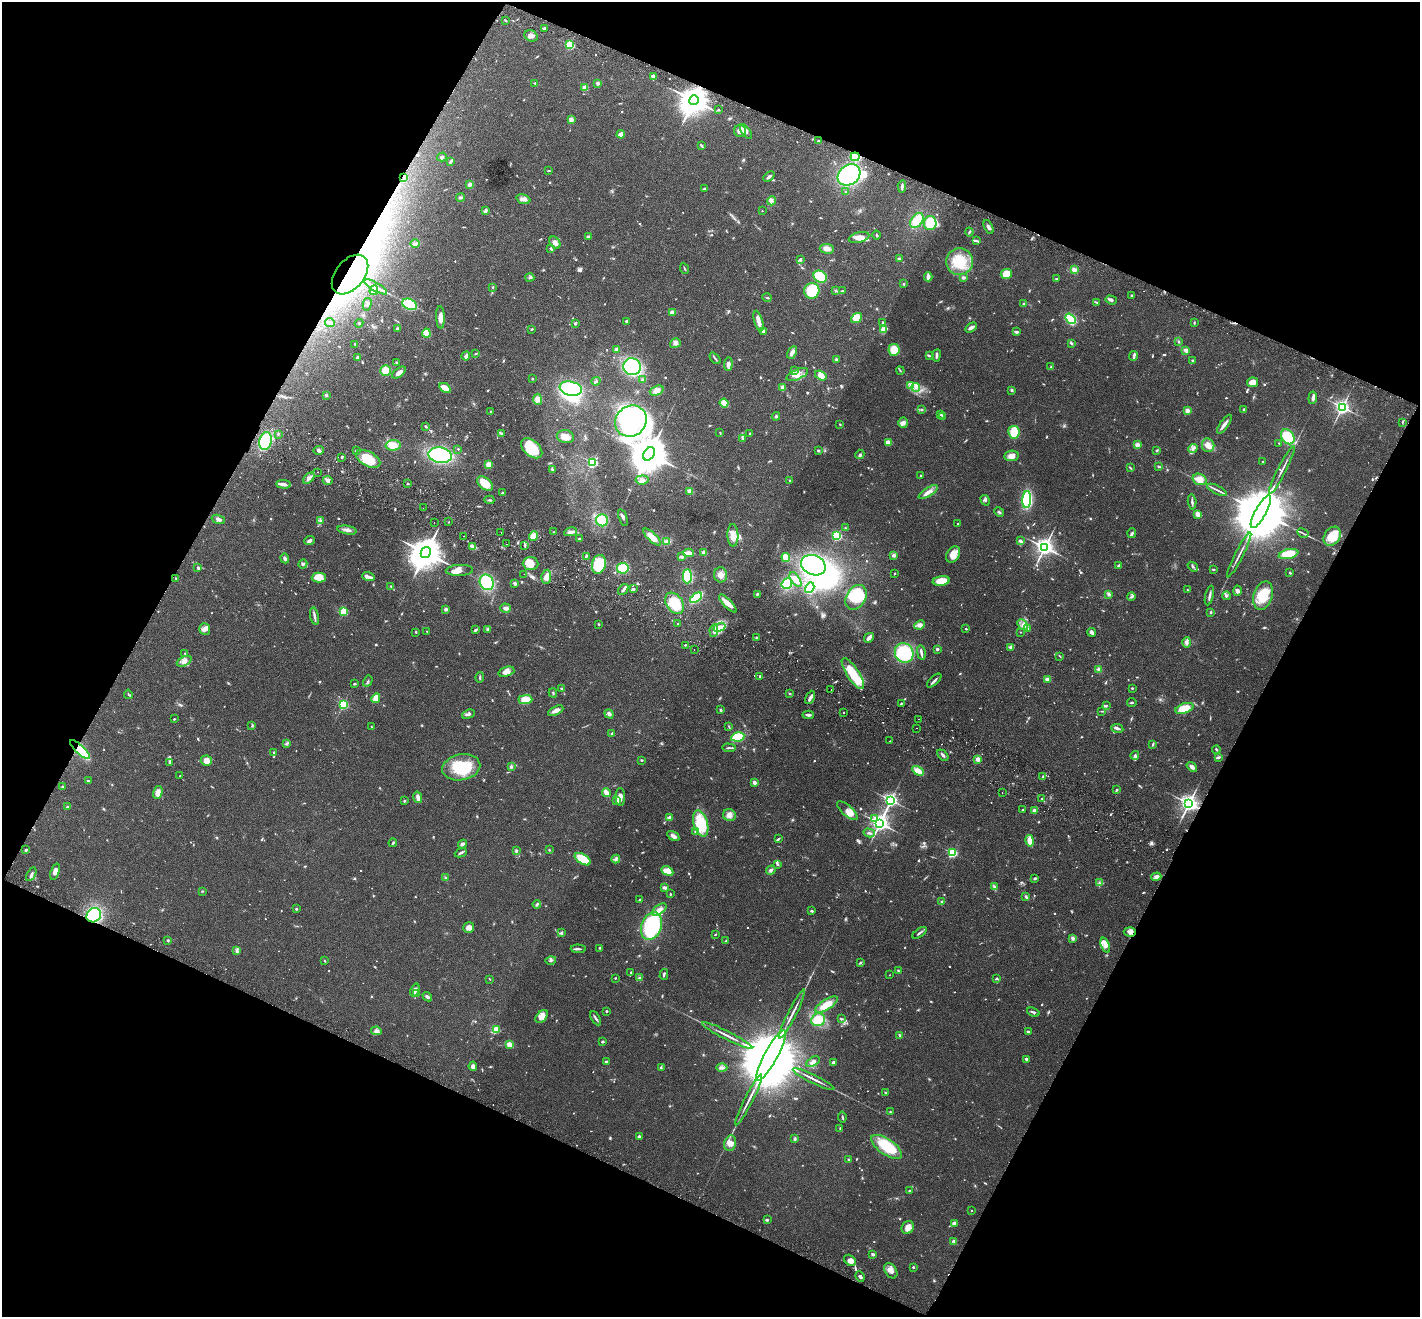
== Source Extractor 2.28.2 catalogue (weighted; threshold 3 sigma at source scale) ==
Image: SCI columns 30-5700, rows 198-5457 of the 5733 x 5790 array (HDU 1 of 3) = the unmasked area's bounding box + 8 px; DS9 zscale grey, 4 x 4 block average (1 PNG px = mean of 4 x 4 image px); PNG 1422 x 1319 px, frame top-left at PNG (2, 2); each listed source drawn as its Kron ellipse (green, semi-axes under 4 px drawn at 4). Shown black and unused: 45% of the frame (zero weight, under 2 of 3 exposures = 3% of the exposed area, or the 3 px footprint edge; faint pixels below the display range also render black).
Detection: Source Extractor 2.28.2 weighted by HDU 2 'WHT'. Background 0.0446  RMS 0.0066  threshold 0.0298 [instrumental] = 3 sigma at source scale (4.5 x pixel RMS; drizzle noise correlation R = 1.50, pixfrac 1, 0.05/0.05 arcsec/px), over >= 5 px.
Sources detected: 1090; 22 too faint to see at this stretch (4 x 4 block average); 10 inside a brighter object's white glare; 9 cosmic-ray / hot-pixel residue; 1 long thin detection or spike segment (spike, bleed or trail) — neither listed nor drawn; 15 coinciding with a brighter row at this scale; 53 inside a brighter listed object's ellipse — not listed separately; of the other 980, all 500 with FLUX_AUTO >= 3.04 (the completeness limit of this list) listed and drawn (480 fainter detections not listed), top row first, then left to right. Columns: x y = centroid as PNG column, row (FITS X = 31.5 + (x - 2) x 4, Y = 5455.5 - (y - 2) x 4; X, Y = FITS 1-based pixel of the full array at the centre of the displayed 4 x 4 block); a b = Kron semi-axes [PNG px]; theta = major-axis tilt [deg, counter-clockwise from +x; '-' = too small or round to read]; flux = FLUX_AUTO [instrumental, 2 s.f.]
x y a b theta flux
506 20 3 2 - 3.2
544 28 3 2 - 4.1
531 36 7 5 -31 21
570 45 2 2 - 360
653 76 2 2 - 56
535 83 3 2 - 4.9
598 83 2 2 - 37
585 87 2 2 - 110
694 100 5 4 - 8000
718 110 3 2 - 3.9
571 119 2 2 - 77
740 131 6 6 - 27
746 132 9 4 -56 14
621 134 4 3 - 23
818 141 2 2 - 15
701 145 4 2 - 4.1
442 157 5 3 - 9.8
855 157 4 3 - 100
451 161 3 2 - 9.7
548 171 4 2 - 3.1
849 175 12 9 38 440
404 177 3 2 - 6
769 177 6 2 40 9.7
470 184 3 3 - 13
902 186 6 2 85 9.8
704 189 4 2 - 6.3
846 191 2 2 - 3.3
460 198 4 2 - 7.9
523 199 7 4 -16 16
772 201 4 2 - 7.6
485 211 3 2 - 15
762 211 2 2 - 4.1
917 220 8 5 52 84
930 223 7 6 - 110
989 227 7 3 -63 12
969 232 4 2 - 4.4
876 235 4 2 - 4
589 237 3 2 - 15
859 237 10 5 14 31
976 241 4 2 - 4.9
415 243 4 3 - 12
555 243 7 5 -55 22
551 249 4 2 - 4.4
827 249 7 5 -7 24
899 259 2 2 - 37
800 260 3 2 - 12
959 262 13 13 - 110
684 268 6 2 -66 4.1
1074 270 4 3 - 17
350 274 23 14 50 390
1006 274 5 5 - 63
820 277 7 5 -29 130
928 277 4 2 - 27
963 277 4 3 - 8
530 278 4 3 - 7.4
1056 279 3 2 - 4.8
904 284 2 2 - 10
376 287 13 2 -30 16
492 287 3 2 - 3.3
374 290 5 3 - 8
835 290 4 2 - 4.2
812 291 8 7 - 150
843 291 2 2 - 5.2
1131 295 2 2 - 3.6
767 298 4 2 - 3.6
1111 300 6 2 -18 11
1097 303 4 2 - 3.4
367 304 6 3 77 7.5
409 304 7 5 -26 210
1024 304 3 3 - 6.3
672 312 4 3 - 12
440 317 11 3 -88 27
856 318 6 4 39 46
1070 319 6 4 -51 150
759 321 10 3 -75 32
627 322 4 2 - 6.4
882 322 2 2 - 3.6
330 323 5 2 - 6.2
359 323 4 2 - 4.2
575 323 3 3 - 5.2
1194 323 4 2 - 3.7
971 327 6 2 32 18
397 329 3 2 - 5.3
532 329 3 2 - 3.7
884 329 3 3 - 23
764 331 3 3 - 14
1016 332 3 3 - 7
426 333 4 3 - 38
1179 342 3 2 - 3.4
675 343 5 4 - 13
1071 343 3 2 - 7.5
355 344 2 2 - 4.5
617 349 2 2 - 64
894 350 6 5 - 60
1186 350 2 2 - 72
792 352 7 3 61 20
476 353 4 2 - 4
936 355 6 2 82 9.4
466 356 4 3 - 13
929 356 4 2 - 4.6
1134 356 5 3 - 7.4
358 358 2 2 - 15
715 358 7 2 -49 7
836 359 3 3 - 5.9
1193 360 2 2 - 5.3
397 362 4 2 - 5.5
728 364 7 4 85 18
632 367 9 8 - 310
1051 367 4 2 - 5
386 370 5 5 - 59
795 370 3 2 - 3.1
900 371 4 2 - 3.1
399 373 8 4 37 23
797 374 11 5 25 28
821 375 6 4 -34 35
532 379 2 2 - 12
643 379 4 3 - 5.3
596 381 4 3 - 6.7
1253 382 6 4 13 30
910 386 4 2 - 4.8
783 387 3 3 - 18
916 387 4 3 - 12
445 388 6 4 -32 46
571 389 11 7 -12 250
1012 390 3 3 - 4.8
657 391 7 4 22 29
326 395 3 3 - 6.3
1313 398 6 3 84 11
538 399 5 4 - 19
724 403 4 3 - 49
1342 407 3 2 - 1500
922 410 3 2 - 3.9
1187 410 2 2 - 81
1244 410 4 3 - 4.8
490 412 3 2 - 3
941 415 3 2 - 3.4
776 416 4 3 - 5.4
943 416 3 2 - 8.9
631 421 16 15 - 940
1402 422 3 2 - 3.7
903 423 5 4 - 13
840 424 3 2 - 4.4
1224 424 11 2 54 24
426 427 4 2 - 3.6
1014 432 6 5 - 95
720 433 4 2 - 3.3
750 433 3 2 - 5
278 434 3 2 - 3.5
501 434 4 3 - 5.8
565 437 9 6 -12 30
1288 437 8 6 -56 130
742 439 2 2 - 3.4
266 441 9 6 77 320
888 442 2 2 - 91
1279 443 2 2 - 3.9
393 445 7 5 2 46
1137 445 4 3 - 16
1208 445 7 6 - 30
532 448 12 7 -40 140
458 449 2 2 - 6.3
1193 449 5 2 - 8.7
319 450 5 4 - 10
356 450 2 2 - 3.3
1156 450 3 2 - 4.7
818 451 2 2 - 28
649 454 7 5 58 18000
860 454 5 3 - 7.4
440 455 12 7 -9 360
1011 456 7 5 9 24
342 457 3 2 - 4
368 459 13 7 -29 110
592 462 2 2 - 630
1263 462 2 2 - 11
489 465 3 3 - 32
1159 467 2 2 - 3.3
1130 468 3 2 - 3.3
552 470 4 2 - 4.7
1282 470 26 2 63 18
317 472 2 2 - 4.5
920 475 2 2 - 5.6
309 478 7 3 45 15
1199 479 7 5 -18 41
328 480 5 4 - 11
642 480 6 4 6 15
790 481 2 2 - 4
408 483 2 2 - 4.2
284 484 7 3 -5 17
485 484 9 5 -39 78
1217 490 11 2 -26 11
690 491 3 3 - 24
928 492 11 3 32 24
502 493 2 2 - 5.3
489 500 5 2 - 4.7
985 500 5 3 - 6.7
1027 500 8 4 86 250
1192 502 8 2 -86 10
423 508 2 2 - 3.5
999 512 5 2 - 5.4
1261 512 18 5 61 60000
1198 514 4 2 - 33
623 517 8 2 -70 10
218 519 7 3 -18 13
602 520 6 6 - 130
321 521 3 2 - 5.2
434 522 2 2 - 5.1
449 522 2 2 - 7.5
958 524 2 2 - 5
845 528 2 2 - 4.4
347 530 10 3 -10 16
501 532 2 2 - 4.2
553 532 2 2 - 3.1
571 532 6 3 13 15
1132 533 5 3 - 6.6
1303 533 6 2 -29 6.6
733 535 11 5 -89 47
463 536 2 2 - 4.8
534 536 5 4 - 39
837 536 2 2 - 480
1332 536 10 7 56 110
652 537 11 3 -44 55
579 539 3 2 - 7
309 541 5 3 - 9.7
667 541 3 3 - 8.4
1020 541 4 2 - 9.6
506 544 2 2 - 5
525 546 4 2 - 5.6
472 547 3 2 - 4.9
1045 547 3 3 - 2500
426 553 6 5 - 11000
688 553 5 2 - 59
704 553 2 2 - 92
953 554 9 6 59 44
1288 554 10 5 12 89
894 555 4 3 - 8.9
1239 555 25 2 63 19
586 556 3 2 - 6.4
681 557 4 3 - 6.1
786 557 4 3 - 67
285 558 5 3 - 11
303 564 5 3 - 7.3
531 564 8 6 -4 51
599 564 9 7 76 170
813 565 13 9 -24 590
1118 565 4 2 - 5.5
1193 567 6 2 -38 6.9
198 568 3 2 - 8.2
623 568 6 5 - 99
1213 569 4 2 - 3.8
459 570 14 5 3 26
894 573 2 2 - 3.1
1290 573 3 2 - 3.6
524 574 2 2 - 3.3
721 575 7 6 - 24
368 576 6 3 -18 11
687 576 7 4 89 190
319 577 7 5 1 47
546 577 7 4 81 28
176 578 3 2 - 4.3
795 579 8 4 -56 28
941 581 8 4 8 53
487 582 8 6 -58 180
515 583 4 3 - 7
787 584 5 5 - 140
391 586 2 2 - 5.1
810 588 5 3 - 130
634 589 2 2 - 21
623 590 6 2 52 10
1187 590 3 2 - 3.3
1237 591 5 3 - 12
757 594 3 3 - 4.4
1109 594 4 3 - 8.4
1209 596 10 2 77 11
1226 596 4 3 - 6.4
1263 596 15 9 71 120
856 597 13 9 59 160
1131 597 4 2 - 6
696 598 7 3 38 190
675 603 12 8 -55 110
728 603 12 4 -46 33
506 608 5 4 - 12
446 609 3 3 - 11
344 611 2 2 - 210
1211 612 2 2 - 15
314 616 9 3 -79 12
599 624 2 2 - 3.7
677 624 2 2 - 3.5
920 625 5 4 - 13
1023 625 6 4 -49 19
719 627 6 4 20 32
205 629 6 5 - 17
488 629 3 3 - 7.1
966 629 2 2 - 11
1028 629 3 2 - 5.8
476 630 3 2 - 8.3
714 630 6 2 80 8.3
427 631 2 2 - 3.2
416 632 3 2 - 3.4
1020 632 2 2 - 3.2
1092 632 4 3 - 11
757 638 2 2 - 24
869 638 5 2 - 25
1187 642 5 4 - 13
685 645 2 2 - 3.2
1011 647 4 3 - 11
937 649 2 2 - 30
694 650 2 2 - 4.4
185 653 2 2 - 9.7
904 653 10 9 - 220
921 653 7 2 -79 16
1060 656 4 2 - 3.1
184 661 8 4 25 20
1099 669 4 3 - 12
506 672 8 5 19 26
853 674 18 6 -57 140
760 676 2 2 - 6.2
480 677 5 2 - 5.1
1047 679 2 2 - 65
368 681 6 2 60 4.6
934 681 9 2 44 10
354 684 3 2 - 4.7
1132 688 2 2 - 3.5
562 689 3 2 - 6.3
831 689 2 2 - 4.8
553 693 4 2 - 4.1
790 693 3 2 - 3.4
128 694 5 2 - 3.7
810 697 7 2 63 15
376 698 5 3 - 45
525 699 7 4 1 57
1132 703 5 2 - 4.5
343 704 2 2 - 570
901 704 2 2 - 4.4
1106 705 2 2 - 3.3
1184 708 9 5 19 76
721 710 2 2 - 12
556 711 8 3 26 23
1102 711 3 2 - 3.1
844 712 2 2 - 4
468 714 7 3 21 8.6
609 714 5 4 - 12
808 715 5 2 - 12
174 719 2 2 - 3.2
919 719 2 2 - 3.2
252 726 2 2 - 3.3
371 727 4 2 - 3.3
729 727 3 2 - 3.5
916 728 2 2 - 3.3
1117 728 6 3 -8 8.3
612 734 2 2 - 25
738 737 6 4 11 110
890 741 2 2 - 15
287 743 3 3 - 5.2
1153 744 4 2 - 5.2
729 748 7 2 -2 6.7
1216 749 4 2 - 4.4
80 750 13 4 -43 230
274 752 3 2 - 5.7
943 755 6 2 -46 10
1135 755 5 3 - 8.9
1219 758 3 3 - 5.1
978 759 2 2 - 100
642 760 2 2 - 4.8
206 761 5 5 - 30
170 762 3 2 - 3.5
461 767 19 13 11 170
511 767 3 2 - 7.3
1192 767 6 3 -39 14
918 771 6 4 -30 36
180 776 2 2 - 3.1
1043 777 3 2 - 4.6
88 781 2 2 - 19
754 782 3 3 - 11
62 787 3 3 - 4.7
1116 790 3 2 - 5.8
158 792 6 4 74 33
606 793 4 3 - 30
1002 793 2 2 - 3.7
418 797 6 3 -75 19
620 797 9 5 -88 25
1042 798 3 2 - 5
890 800 2 2 - 1300
404 801 4 2 - 4.1
616 801 4 2 - 5.3
1189 803 3 3 - 2300
67 807 2 2 - 7.6
1023 810 2 2 - 4
847 811 13 5 -42 26
1034 811 4 3 - 11
729 815 6 6 - 22
669 818 3 3 - 22
875 818 4 3 - 8.7
701 823 13 7 -73 140
880 823 3 3 - 2300
695 832 3 2 - 5.3
869 833 5 2 - 6.4
673 836 6 3 -33 16
778 839 4 2 - 5.5
1030 841 6 4 -78 34
393 843 4 2 - 4.4
462 844 4 3 - 8.7
26 850 3 2 - 5.1
516 850 4 3 - 5.5
549 850 2 2 - 3.5
461 853 6 2 24 7.3
952 853 2 2 - 480
583 859 9 5 -33 88
616 859 4 2 - 7.2
777 864 3 2 - 6.4
771 870 5 3 - 9.7
667 871 6 4 -26 43
55 872 8 4 71 17
31 874 7 2 60 9.3
1156 877 5 4 - 16
446 878 3 2 - 5.2
1035 878 3 2 - 6.6
1099 883 3 2 - 4.4
994 886 4 2 - 5.5
664 888 4 2 - 11
203 891 3 2 - 3.1
670 894 2 2 - 3.3
1026 897 4 2 - 5.7
640 900 3 2 - 4.7
942 902 2 2 - 30
537 904 4 2 - 6.8
296 909 2 2 - 17
659 910 8 4 36 24
812 911 3 2 - 5.9
94 915 8 6 39 240
651 926 14 10 70 320
469 927 5 5 - 20
1130 932 6 4 -4 17
561 933 4 2 - 6.6
919 933 8 2 35 8.2
715 934 3 2 - 3.7
1073 938 4 3 - 7.1
168 940 3 2 - 4
726 941 4 2 - 4
1105 945 8 4 -70 18
600 948 3 2 - 3.4
578 949 7 2 -1 8.3
236 951 4 4 - 8.4
551 960 5 2 - 4.5
325 961 3 2 - 3.4
860 962 3 2 - 3.4
898 970 4 2 - 3.7
631 972 2 2 - 9.7
664 974 5 2 - 7.1
890 975 2 2 - 3.1
615 978 2 2 - 3.3
640 978 3 2 - 4.2
997 978 3 2 - 4.3
489 979 2 2 - 3.8
415 990 7 3 69 22
417 994 3 2 - 4.6
427 997 5 3 - 11
826 1005 13 5 32 53
606 1011 2 2 - 14
1033 1012 6 2 -20 7.1
792 1014 27 2 63 26
542 1017 7 5 47 34
596 1018 8 2 -59 8.8
841 1018 3 2 - 3.8
818 1020 7 6 - 95
496 1029 3 2 - 240
376 1031 5 4 - 11
1028 1031 4 2 - 8.6
727 1035 28 2 -27 26
899 1035 3 2 - 5.3
602 1042 3 2 - 5.5
510 1045 3 3 - 37
771 1056 28 6 61 96000
1026 1059 2 2 - 25
606 1062 3 2 - 6.8
813 1062 7 4 30 15
833 1062 3 2 - 8.5
473 1066 5 4 - 13
661 1067 3 2 - 3.4
722 1068 5 3 - 11
814 1079 23 2 -26 22
885 1093 3 2 - 3.8
749 1100 28 2 63 29
890 1112 2 2 - 3.4
842 1117 5 2 - 5
840 1129 3 2 - 3.3
639 1137 3 2 - 9.5
795 1139 4 2 - 3.8
730 1143 8 5 73 23
887 1147 18 8 -34 160
849 1160 2 2 - 7.5
910 1191 3 2 - 8.3
971 1210 2 2 - 3.8
767 1220 3 2 - 5.9
954 1223 2 2 - 52
908 1227 7 6 - 26
954 1241 3 3 - 11
873 1254 4 3 - 5.6
850 1260 6 5 - 24
913 1267 2 2 - 12
891 1271 8 5 -56 23
860 1276 5 2 - 6.8
Overlapping masked pixels (flux is a lower limit): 6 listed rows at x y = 694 100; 855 157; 404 177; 350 274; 80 750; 94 915
Diffuse or blended objects may show on this block-average render without a row.